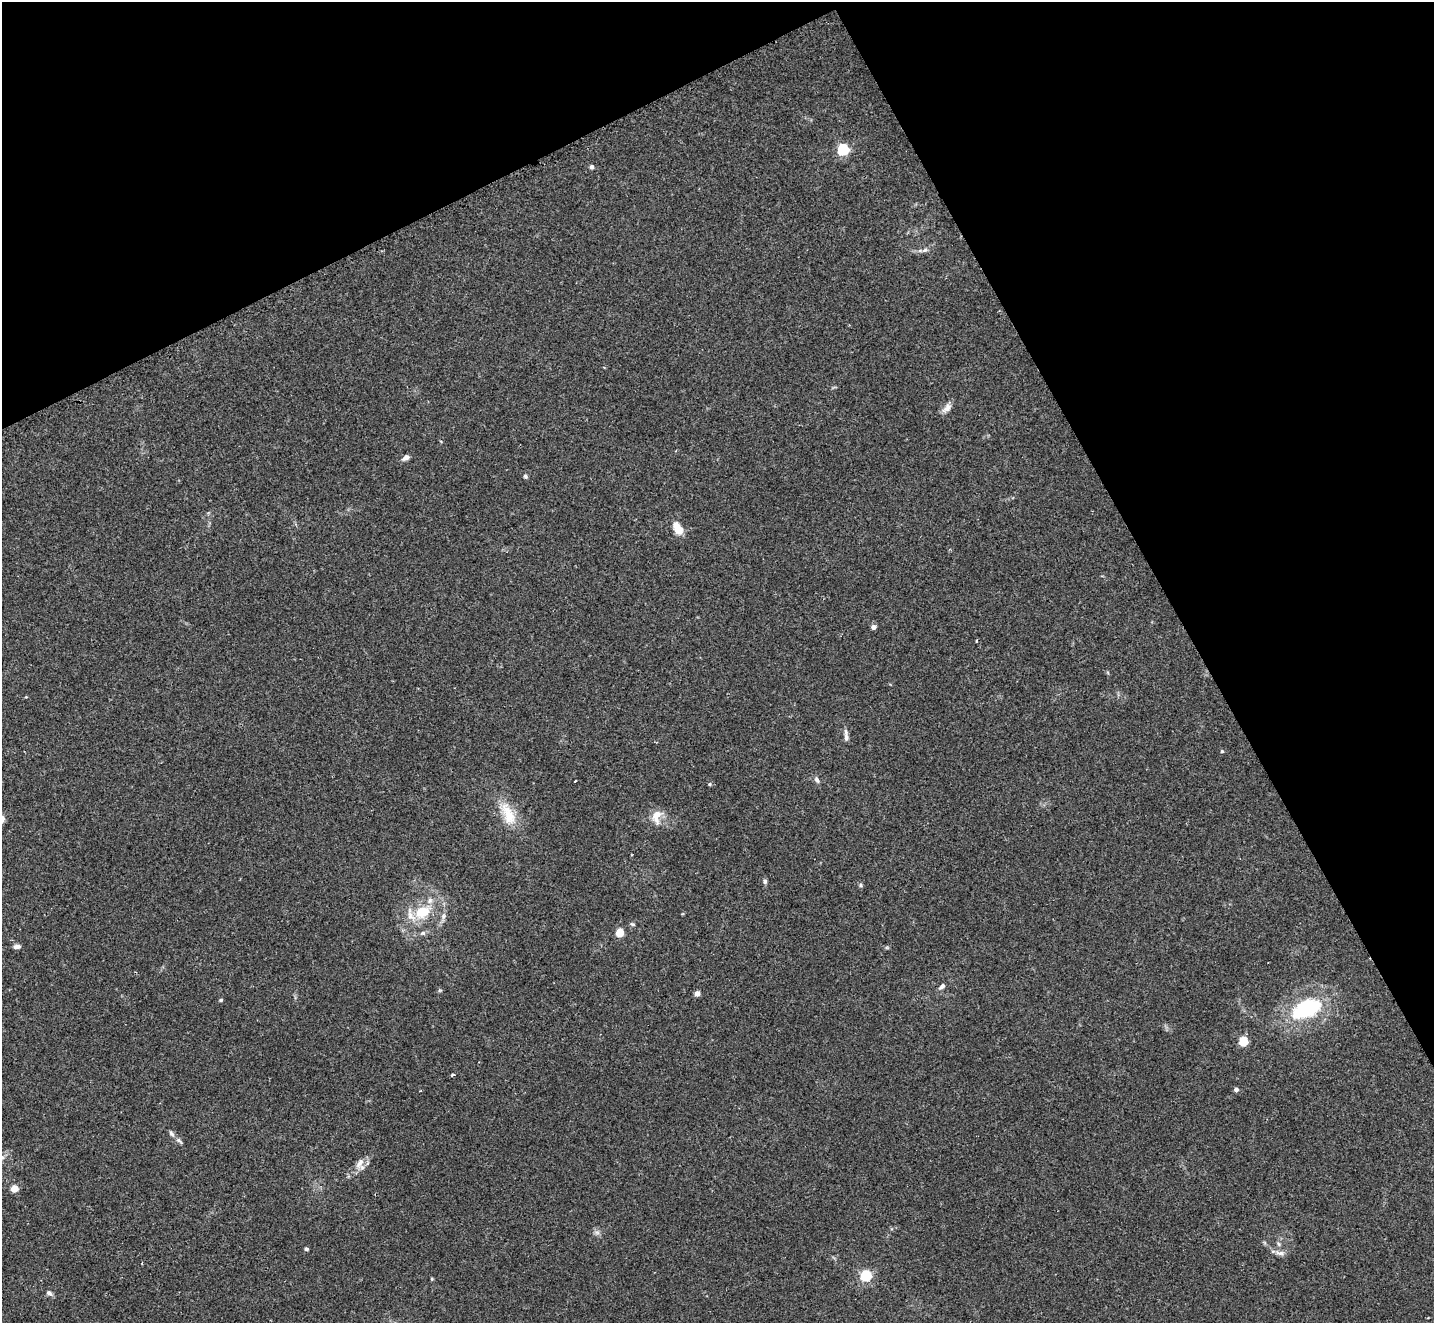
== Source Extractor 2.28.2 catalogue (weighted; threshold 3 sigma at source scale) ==
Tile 3 of 4 x 4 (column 3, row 1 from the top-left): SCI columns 2881-4312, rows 4267-5587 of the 5754 x 5742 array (HDU 1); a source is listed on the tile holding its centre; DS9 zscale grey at full resolution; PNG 1436 x 1325 px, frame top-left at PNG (2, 2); no overlay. Shown black and unused: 27% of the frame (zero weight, under 2 of 3 exposures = <1% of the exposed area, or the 3 px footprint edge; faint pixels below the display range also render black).
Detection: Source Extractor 2.28.2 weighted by HDU 2 'WHT'; one run over the whole footprint, this tile lists its part. Background 0.0735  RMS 0.0059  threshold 0.0266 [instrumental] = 3 sigma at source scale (4.5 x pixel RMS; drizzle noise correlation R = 1.50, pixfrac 1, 0.05/0.05 arcsec/px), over >= 5 px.
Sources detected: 40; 1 inside a brighter listed object's ellipse — not listed separately; the other 39 listed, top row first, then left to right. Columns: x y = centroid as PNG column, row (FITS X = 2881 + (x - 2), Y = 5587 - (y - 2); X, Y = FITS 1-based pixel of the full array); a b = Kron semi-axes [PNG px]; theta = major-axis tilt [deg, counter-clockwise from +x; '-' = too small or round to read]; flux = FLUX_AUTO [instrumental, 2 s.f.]
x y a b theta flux
843 149 5 5 - 77
591 167 4 4 - 2
925 250 7 4 44 1.2
947 408 15 8 42 3.6
406 458 8 5 27 2.5
525 476 6 5 - 1
678 528 14 8 -59 8.2
873 627 5 5 - 2.3
846 737 11 6 -89 2.2
1222 751 4 4 - 0.7
817 780 9 5 -57 1.7
575 781 3 3 - 2.7
710 784 5 4 - 0.82
508 814 35 14 -68 15
657 816 20 11 78 7.1
765 881 7 5 78 1.2
860 885 6 4 -90 0.89
422 912 19 14 27 17
443 916 8 5 83 1.8
632 924 7 4 -26 0.86
620 932 5 5 - 18
423 933 7 5 1 1.4
17 947 8 5 5 2.2
942 986 8 5 38 1.7
697 993 4 4 - 4.2
221 1000 4 4 - 0.77
1306 1009 35 20 24 47
1243 1041 5 5 - 29
453 1075 3 3 - 5.1
1236 1089 4 4 - 2.2
179 1141 11 5 -43 1.6
360 1163 17 8 57 4.8
14 1188 5 4 - 14
597 1232 7 5 -1 1.5
1279 1244 7 4 -70 0.99
306 1249 4 3 - 1.2
1280 1253 14 6 -5 2.7
866 1276 5 5 - 70
49 1293 9 6 -40 1.8